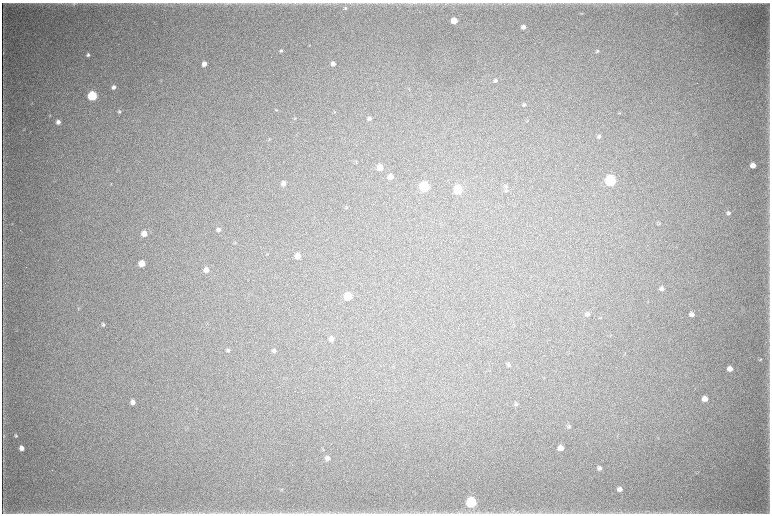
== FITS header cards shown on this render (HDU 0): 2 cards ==
NAXIS1  =                 1536 / length of data axis 1
NAXIS2  =                 1023 / length of data axis 2

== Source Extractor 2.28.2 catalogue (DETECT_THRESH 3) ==
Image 1536 x 1023 px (HDU 0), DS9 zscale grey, zoomed out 1/2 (1 PNG px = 2 x 2 image px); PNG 772 x 516 px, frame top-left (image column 1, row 1022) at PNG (2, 3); no overlay
Background 5470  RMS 43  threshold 128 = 3 sigma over >= 5 px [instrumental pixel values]
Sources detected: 86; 5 cannot appear on this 1/2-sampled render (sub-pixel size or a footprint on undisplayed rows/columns) and are not listed; the other 81 listed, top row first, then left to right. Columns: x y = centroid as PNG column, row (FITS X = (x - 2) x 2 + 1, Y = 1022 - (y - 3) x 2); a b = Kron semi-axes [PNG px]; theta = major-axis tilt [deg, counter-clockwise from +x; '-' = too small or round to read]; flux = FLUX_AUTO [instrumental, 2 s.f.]
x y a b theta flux
227 3 5 2 - 7.8e+03
74 4 5 4 - 1.2e+04
345 8 5 5 - 1.5e+04
677 13 4 2 - 5.5e+03
581 14 4 3 - 6.2e+03
454 20 5 4 - 1.2e+05
523 27 5 4 - 4.6e+04
310 45 4 3 - 5.2e+03
281 51 4 4 - 1.4e+04
597 51 5 4 - 1.4e+04
3 53 6 2 -90 6.6e+03
88 55 4 4 - 1.8e+04
204 64 4 4 - 5.5e+04
333 64 4 4 - 4.1e+04
768 64 7 3 -83 1.1e+04
495 80 5 5 - 1.9e+04
113 87 4 4 - 3.0e+04
92 96 5 5 - 8.2e+05
32 103 5 2 - 5.7e+03
524 105 5 4 - 1.4e+04
277 110 4 3 - 7.6e+03
119 111 5 5 - 1.4e+04
620 113 4 2 - 5.2e+03
50 115 4 3 - 7.4e+03
295 118 4 3 - 8.8e+03
369 118 5 4 - 2.6e+04
527 121 4 3 - 6.7e+03
58 122 4 4 - 4.2e+04
24 129 3 3 - 5.4e+03
599 136 6 5 - 1.9e+04
269 139 5 4 - 1.2e+04
356 162 4 2 - 6.3e+03
753 165 5 4 - 7.1e+04
380 167 5 5 - 1.2e+05
390 177 5 5 - 7.8e+04
610 180 5 5 - 1.4e+06
283 183 5 4 - 4.4e+04
111 184 4 3 - 5.5e+03
424 186 5 5 - 1.1e+06
505 186 6 3 -89 1.2e+04
458 189 5 5 - 4.9e+05
506 190 5 5 - 1.4e+04
346 207 4 4 - 8.7e+03
728 213 5 5 - 2.1e+04
3 215 7 1 90 5.9e+03
659 223 4 3 - 7.6e+03
218 230 5 5 - 2.6e+04
144 233 5 5 - 9.4e+04
235 243 4 3 - 8.4e+03
298 256 5 5 - 8.9e+04
142 263 5 4 - 1.2e+05
206 270 5 5 - 5.9e+04
662 288 6 5 - 2.9e+04
348 296 5 5 - 3.5e+05
587 314 6 5 - 2.9e+04
692 314 5 4 - 3.6e+04
103 325 5 4 - 1.5e+04
331 339 5 5 - 3.9e+04
228 350 5 4 - 1.5e+04
274 351 5 5 - 2.0e+04
760 360 6 3 32 9.2e+03
508 364 5 5 - 1.7e+04
730 369 6 5 - 5.4e+04
705 399 5 5 - 6.6e+04
133 402 4 4 - 4.5e+04
516 404 5 5 - 1.4e+04
768 424 6 2 -87 7.5e+03
569 426 6 5 - 1.4e+04
16 435 4 4 - 1.2e+04
3 436 7 2 90 1.0e+04
21 448 4 4 - 4.9e+04
560 448 5 5 - 6.7e+04
327 458 6 5 - 3.4e+04
3 460 6 1 90 6.6e+03
599 468 6 5 - 2.9e+04
52 470 2 1 - 2.6e+03
282 489 4 2 - 6.1e+03
620 489 5 4 - 3.4e+04
471 502 6 6 - 1.1e+06
3 509 7 2 -82 8.2e+03
188 513 5 3 - 1.1e+04
At the frame edge (FLAGS 8, measured only in part): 2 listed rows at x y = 471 502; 188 513
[5 sub-pixel or undisplayed-footprint detections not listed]